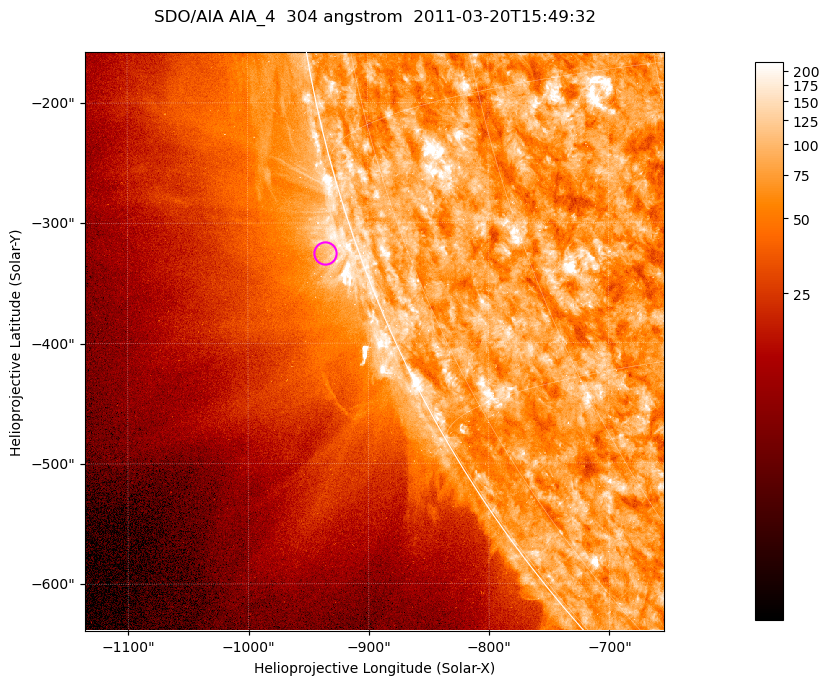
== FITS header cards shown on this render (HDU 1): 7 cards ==
TELESCOP= 'SDO/AIA '           / For AIA: SDO/AIA
INSTRUME= 'AIA_4   '           / For AIA: AIA_ATA1, AIA_ATA2, AIA_ATA3 or AIA_AT
WAVELNTH=                  304 / [angstrom] Wavelength
WAVEUNIT= 'angstrom'           / Wavelength unit: angstrom
DATE-OBS= '2011-03-20T15:49:32.126' / [ISO] Date when observation started; ISO 8
CTYPE1  = 'HPLN-TAN'           / CTYPE1; Typically HPLN
CTYPE2  = 'HPLT-TAN'           / CTYPE2; Typically HPLT

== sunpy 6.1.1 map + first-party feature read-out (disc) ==
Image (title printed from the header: SDO/AIA AIA_4  304 angstrom  2011-03-20T15:49:32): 802 x 802 px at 0.6 arcsec/px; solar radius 964 arcsec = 1606 px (partial field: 3.5% of the solar disc is inside the frame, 44% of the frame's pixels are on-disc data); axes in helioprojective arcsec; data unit not stated in the header (colour bar unlabelled)
Orientation: roll -0.132 deg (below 1 deg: not rotated)
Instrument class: DISC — disc imager (sunpy class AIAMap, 304 A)
Bright regions (active regions / flare kernels): reference = the on-disc median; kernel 7 px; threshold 5 sigma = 123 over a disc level ~76.3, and >= 1.15x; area >= 643 px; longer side >= 10 px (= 6 arcsec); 0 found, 0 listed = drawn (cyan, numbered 1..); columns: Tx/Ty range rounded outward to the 2 arcsec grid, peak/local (2 s.f.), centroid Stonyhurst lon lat
Off-limb structures (1.02-1.3 R_sun): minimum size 321 px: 3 found; the strongest spans PA ~105..110 deg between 1.02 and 1.05 R_sun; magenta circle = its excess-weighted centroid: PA ~110 deg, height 1.03 R_sun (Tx ~-936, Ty ~-324 arcsec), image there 1.5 x the reference